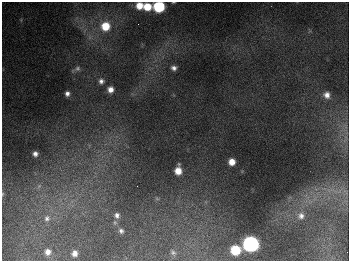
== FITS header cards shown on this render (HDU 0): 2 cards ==
NAXIS1  =                  347
NAXIS2  =                  259

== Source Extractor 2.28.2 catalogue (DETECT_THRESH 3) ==
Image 347 x 259 px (HDU 0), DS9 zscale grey, 1 PNG px = 1 image px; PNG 351 x 263 px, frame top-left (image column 1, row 259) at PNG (2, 2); no overlay
Background 678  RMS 50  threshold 150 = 3 sigma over >= 5 px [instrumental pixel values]
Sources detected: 26; all 26 listed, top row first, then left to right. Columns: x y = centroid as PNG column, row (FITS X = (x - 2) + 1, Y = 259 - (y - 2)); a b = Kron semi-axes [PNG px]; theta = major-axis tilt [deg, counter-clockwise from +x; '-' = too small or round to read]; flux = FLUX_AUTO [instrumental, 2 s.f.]
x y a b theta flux
139 6 7 7 - 4.4e+04
147 7 6 6 - 6.5e+04
159 7 7 7 - 2.6e+05
138 24 2 2 - 2.1e+03
105 26 9 9 - 8.8e+04
77 68 9 8 - 1.3e+04
174 68 6 5 - 1.3e+04
101 81 7 7 - 1.4e+04
110 89 6 6 - 2.3e+04
67 94 6 5 - 1.4e+04
327 95 8 7 - 2.1e+04
35 154 5 4 - 1.3e+04
232 162 6 6 - 3.5e+04
178 170 8 6 86 4.3e+04
39 186 8 5 45 6.8e+03
2 194 5 3 - 2.9e+03
157 199 6 4 -19 4.4e+03
117 215 8 7 - 1.5e+04
301 216 10 10 - 2.2e+04
47 218 9 8 - 1.5e+04
121 231 6 5 - 8.6e+03
250 244 8 8 - 1.1e+06
235 250 7 7 - 1.2e+05
48 252 5 5 - 1.7e+04
173 252 6 5 - 5.6e+03
74 253 5 5 - 1.9e+04
At the frame edge (FLAGS 8, measured only in part): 2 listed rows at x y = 159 7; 2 194